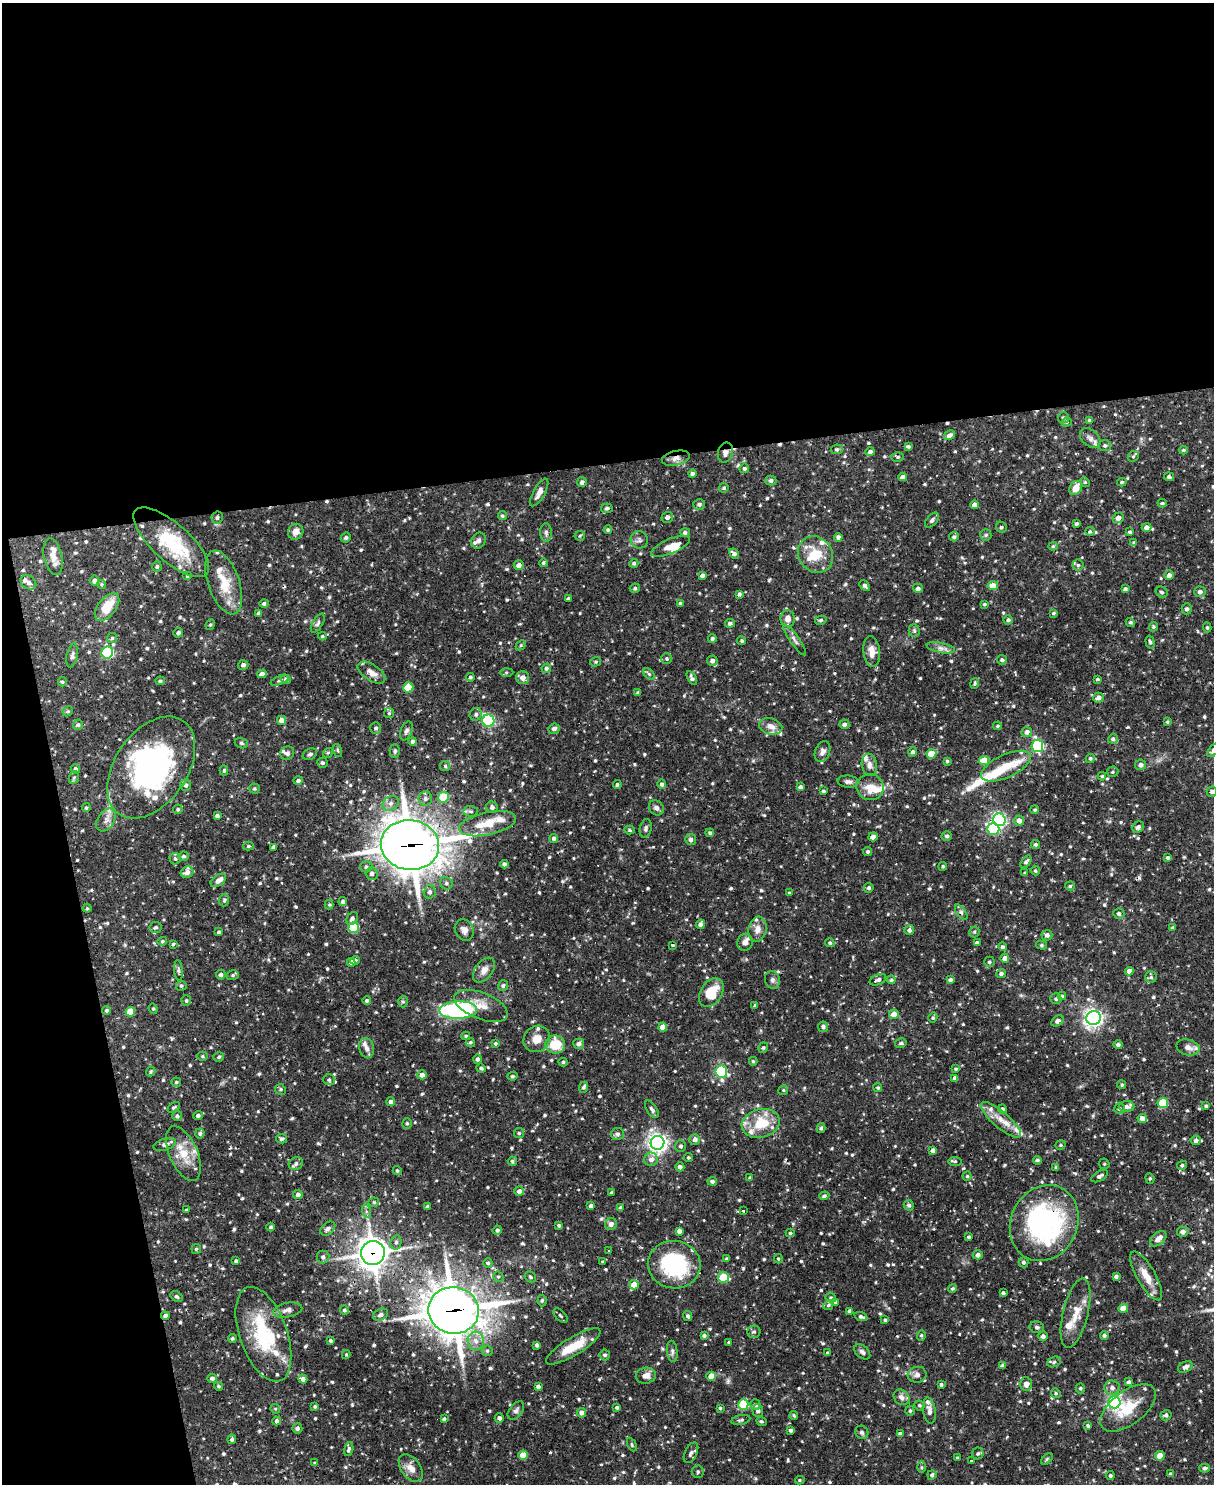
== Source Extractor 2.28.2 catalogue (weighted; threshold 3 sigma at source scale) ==
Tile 1 of 4 x 3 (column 1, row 1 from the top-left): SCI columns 1-1212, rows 3211-4692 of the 4846 x 4826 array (HDU 1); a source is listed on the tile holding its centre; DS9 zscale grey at full resolution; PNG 1216 x 1486 px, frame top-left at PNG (2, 3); each listed source drawn as its Kron ellipse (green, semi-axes under 4 px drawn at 4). Shown black and unused: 36% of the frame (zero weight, under 2 of 3 exposures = <1% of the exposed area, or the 3 px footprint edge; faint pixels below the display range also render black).
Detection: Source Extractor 2.28.2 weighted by HDU 2 'WHT'; one run over the whole footprint, this tile lists its part. Background 0.091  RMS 0.0031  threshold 0.0137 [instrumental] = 3 sigma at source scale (4.5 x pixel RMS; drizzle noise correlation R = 1.50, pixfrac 1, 0.05/0.05 arcsec/px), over >= 5 px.
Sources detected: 915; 4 inside a brighter object's white glare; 11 cosmic-ray / hot-pixel residue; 1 long thin detection or spike segment (spike, bleed or trail) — neither listed nor drawn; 41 inside a brighter listed object's ellipse — not listed separately; of the other 858, all 500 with FLUX_AUTO >= 0.421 (the completeness limit of this list) listed and drawn (358 fainter detections not listed), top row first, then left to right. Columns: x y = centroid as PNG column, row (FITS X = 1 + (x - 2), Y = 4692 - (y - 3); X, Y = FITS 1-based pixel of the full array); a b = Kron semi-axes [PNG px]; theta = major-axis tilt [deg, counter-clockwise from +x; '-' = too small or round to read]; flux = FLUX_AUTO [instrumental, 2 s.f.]
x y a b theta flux
1063 418 5 5 - 0.61
1090 420 4 4 - 0.61
1066 422 5 4 - 0.48
949 435 6 4 30 1.3
1090 438 11 8 -41 1.5
1105 445 6 5 - 0.65
908 446 4 4 - 0.55
837 449 6 5 - 0.64
1183 450 4 3 - 0.46
725 452 10 7 76 1.7
870 452 5 4 - 0.95
1133 456 6 5 - 0.47
897 457 6 5 - 0.45
676 458 14 7 12 1.9
744 468 5 4 - 0.68
692 474 4 4 - 0.79
903 477 4 4 - 1.6
1169 477 5 4 - 0.66
771 481 5 5 - 0.96
582 482 5 4 - 0.9
1085 482 5 4 - 0.43
1122 482 5 3 - 0.48
724 488 5 4 - 0.48
1076 488 7 6 - 3.7
539 492 15 6 61 2.2
1162 503 4 4 - 0.44
699 504 6 5 - 0.87
974 505 4 4 - 1.6
607 508 6 5 - 0.72
502 516 4 4 - 0.48
667 517 6 5 - 1.1
217 518 6 5 - 0.87
1118 518 5 5 - 1.6
932 520 9 5 49 0.81
1077 523 4 3 - 0.54
1001 527 6 5 - 0.57
1147 527 5 4 - 1.7
608 530 4 4 - 0.53
1090 531 5 4 - 0.45
296 532 8 7 - 2.2
685 532 5 4 - 0.81
1130 532 4 3 - 0.52
546 533 9 6 -90 0.93
986 535 6 5 - 0.57
580 536 5 5 - 0.45
346 537 5 4 - 0.56
838 537 4 4 - 1.2
954 537 5 4 - 0.63
639 540 9 8 - 1.1
478 541 8 6 60 0.99
171 542 48 18 -42 23
1134 542 4 4 - 0.42
670 546 21 7 22 3
1053 546 5 4 - 0.45
734 553 6 4 -41 1
815 555 19 17 -52 8.1
53 557 19 9 -77 2.9
543 563 4 3 - 0.47
634 563 4 4 - 0.57
519 565 5 4 - 1.5
1078 565 5 5 - 0.61
157 566 5 5 - 0.58
702 575 4 4 - 0.97
1169 575 5 4 - 1.3
187 576 5 4 - 0.47
94 581 5 4 - 1.1
28 582 8 6 -38 1.1
224 582 33 15 -70 8.7
101 584 4 4 - 0.52
865 586 6 4 -47 0.95
993 586 5 4 - 3.6
635 588 5 4 - 0.59
918 588 5 4 - 0.97
1125 589 4 3 - 0.77
1162 592 6 5 - 0.63
1200 592 6 5 - 0.96
739 594 4 4 - 0.61
568 599 4 3 - 0.69
264 603 4 4 - 0.77
680 603 4 3 - 0.47
984 604 4 3 - 0.46
107 607 16 9 51 7.1
1187 609 5 5 - 0.86
259 613 4 3 - 0.88
1054 613 4 3 - 0.47
788 619 8 7 - 2.2
821 620 6 4 14 0.59
1008 620 4 4 - 0.75
1130 622 5 4 - 0.57
318 623 10 5 60 0.83
730 623 5 4 - 0.94
210 624 5 4 - 0.45
1153 627 5 4 - 0.58
1207 627 5 4 - 0.45
914 631 6 5 - 0.61
178 633 5 4 - 0.93
322 636 4 3 - 0.43
112 638 5 5 - 0.53
712 638 4 4 - 0.65
794 640 18 4 -55 1.3
742 641 4 4 - 0.51
1150 642 6 4 -74 0.59
521 645 6 4 45 0.43
941 648 14 5 -11 1.5
872 651 16 8 -83 2.9
107 653 6 5 - 36
72 655 12 5 78 1
667 658 5 5 - 0.61
1002 660 5 4 - 0.67
712 661 5 5 - 1.3
596 662 5 4 - 0.43
243 665 5 5 - 0.99
546 668 5 4 - 0.69
506 672 7 4 1 0.51
371 673 16 8 -33 2.4
262 674 5 4 - 1.6
649 674 7 4 -44 0.58
470 677 4 4 - 0.6
522 678 6 6 - 2
692 678 7 4 -59 0.97
286 679 5 4 - 0.89
1097 679 3 3 - 0.48
280 680 10 4 22 0.67
160 681 5 4 - 0.53
62 682 4 4 - 0.51
975 683 5 4 - 0.47
408 687 5 5 - 10
638 693 4 4 - 0.81
1098 698 5 5 - 1.7
68 711 6 4 45 0.43
389 713 5 5 - 0.5
476 714 6 5 - 0.75
282 720 4 4 - 1.8
488 721 6 6 - 47
1167 722 4 4 - 0.46
844 724 5 5 - 0.93
78 725 5 4 - 0.51
771 726 12 8 -15 2.6
998 726 4 3 - 0.45
376 728 6 5 - 0.77
554 729 6 5 - 1.1
406 731 10 5 69 1
1027 732 5 5 - 1.3
1113 739 5 4 - 0.89
413 741 4 4 - 0.85
241 743 7 5 -17 0.57
1037 746 6 6 - 38
338 750 7 3 -71 0.44
1213 750 8 4 50 0.96
395 751 7 5 89 0.61
822 752 11 7 69 1.3
912 752 4 4 - 0.74
287 753 7 6 - 0.83
328 753 5 4 - 0.45
310 754 7 5 26 0.69
931 754 5 5 - 5.6
1090 758 4 4 - 0.61
984 760 5 4 - 5.3
947 761 4 4 - 0.49
323 763 5 5 - 0.64
869 765 11 7 -82 1.7
1141 765 5 5 - 1.2
445 766 5 5 - 0.51
1006 766 27 11 25 6.3
151 767 57 36 55 74
75 769 5 4 - 0.82
224 770 5 4 - 0.49
1113 772 6 5 - 0.55
1102 776 4 4 - 0.49
74 778 6 5 - 0.55
298 780 5 4 - 0.76
848 782 10 6 -4 1.1
662 784 5 4 - 0.89
186 785 6 5 - 1.1
617 785 4 4 - 0.57
800 787 4 4 - 0.94
870 787 13 13 - 4.4
254 789 5 5 - 0.52
823 791 4 3 - 0.6
1212 792 5 5 - 0.86
443 797 5 5 - 13
425 799 7 7 - 1
391 803 8 7 - 1.4
492 807 6 5 - 1
86 808 4 3 - 0.46
656 808 8 7 - 1.2
178 809 5 4 - 0.5
1035 810 4 4 - 0.45
471 811 7 5 -4 0.7
217 816 4 4 - 0.84
106 820 12 8 57 2.1
999 820 6 6 - 71
1019 821 5 5 - 1.9
488 824 29 11 12 7.8
1138 827 6 5 - 0.89
646 828 9 6 79 0.83
993 829 6 5 - 24
630 830 5 4 - 0.56
710 833 4 4 - 0.58
947 836 5 5 - 0.67
873 837 5 4 - 1.6
554 838 4 4 - 1
691 840 5 5 - 0.9
410 845 29 25 -7 770
1035 845 4 4 - 0.76
248 846 5 4 - 0.55
273 847 4 3 - 0.55
868 851 5 4 - 0.59
183 856 5 4 - 0.79
1168 857 4 3 - 0.67
175 859 6 5 - 0.74
1026 862 7 4 52 0.81
504 864 4 4 - 0.88
943 866 4 4 - 0.47
366 867 6 5 - 0.85
1035 871 5 4 - 0.57
187 872 6 5 - 1.8
372 873 6 6 - 1.1
1025 873 4 4 - 0.52
218 880 9 5 36 2.1
446 883 6 6 - 0.71
1070 886 5 4 - 0.49
869 888 5 4 - 0.74
430 892 7 6 - 0.94
790 893 3 3 - 0.53
224 900 6 5 - 0.51
343 901 4 4 - 1.1
329 905 5 4 - 0.46
87 908 4 4 - 0.45
961 912 9 4 -54 0.78
1119 914 5 5 - 0.8
352 919 7 5 54 0.96
700 924 5 4 - 0.97
155 927 6 5 - 0.6
354 928 5 5 - 16
1173 928 4 3 - 0.77
758 929 13 9 79 2.4
464 930 11 9 -63 1.7
909 930 5 5 - 0.92
219 932 3 3 - 0.56
974 932 5 5 - 0.44
1047 935 5 5 - 1.2
162 941 5 4 - 0.53
745 942 8 7 - 1.4
830 943 5 4 - 0.64
977 943 4 4 - 0.93
173 944 3 3 - 0.43
672 945 3 3 - 0.59
1041 945 5 4 - 0.5
1003 947 4 4 - 0.72
1005 959 4 4 - 2.2
355 960 4 4 - 0.92
351 962 4 4 - 1.5
989 962 5 5 - 0.67
178 970 10 4 -85 0.7
484 970 14 8 54 2.2
1129 971 4 4 - 1.9
1001 973 5 4 - 0.76
221 975 5 4 - 0.76
233 975 6 5 - 0.65
1151 977 6 5 - 0.56
772 980 9 7 -75 1.1
878 980 9 5 22 1.2
891 980 4 4 - 0.63
950 980 4 3 - 0.87
181 986 5 5 - 0.53
503 986 5 5 - 0.7
711 993 16 10 59 9.2
1062 996 4 4 - 0.43
1056 999 5 5 - 0.68
186 1001 5 5 - 0.53
367 1001 4 4 - 0.71
403 1002 6 4 -90 0.49
755 1005 4 3 - 0.7
481 1006 28 13 -22 5.2
153 1009 5 4 - 0.44
107 1010 4 4 - 0.51
458 1010 19 9 2 47
130 1012 5 5 - 7.5
894 1014 5 5 - 2.7
933 1017 5 4 - 0.48
1093 1018 7 7 - 120
1057 1021 7 4 34 0.92
663 1027 4 4 - 3.6
823 1027 5 5 - 1
466 1036 4 4 - 0.42
537 1039 14 12 43 3
470 1042 5 4 - 0.58
495 1043 4 4 - 0.56
901 1043 6 4 12 0.51
555 1044 10 9 - 8.8
579 1044 5 5 - 1.2
1118 1044 4 4 - 0.84
1188 1047 12 7 -14 2
366 1048 10 7 -75 1.5
763 1048 5 4 - 0.45
202 1056 5 4 - 0.44
219 1057 5 4 - 0.61
477 1059 5 4 - 0.88
753 1061 4 4 - 0.48
563 1062 4 3 - 0.51
481 1068 5 4 - 0.63
956 1069 4 4 - 0.56
151 1071 5 4 - 0.53
721 1072 6 5 - 32
422 1075 5 4 - 1.6
512 1076 5 4 - 0.56
955 1078 4 4 - 1.5
329 1080 6 5 - 0.61
176 1082 5 4 - 0.57
1122 1085 4 4 - 0.48
583 1087 5 4 - 0.69
878 1088 4 4 - 0.47
280 1089 5 5 - 0.55
783 1090 5 4 - 0.49
391 1102 4 4 - 1
1163 1103 5 5 - 12
1126 1106 8 5 -1 1.3
1206 1106 4 3 - 0.56
174 1107 7 4 31 0.55
652 1109 10 5 -56 0.88
1003 1109 4 4 - 0.78
1119 1109 5 5 - 0.76
177 1116 5 5 - 0.76
198 1116 5 4 - 0.79
1142 1118 4 4 - 1.9
1001 1120 25 8 -41 4.3
407 1123 5 5 - 0.5
761 1123 19 14 14 9.9
821 1128 5 3 - 0.59
200 1133 5 4 - 0.66
519 1133 5 5 - 0.46
617 1134 6 6 - 0.97
281 1139 5 4 - 0.69
695 1140 5 5 - 1.4
1196 1140 5 4 - 1
657 1143 7 7 - 150
165 1144 12 5 17 1.4
1061 1145 5 4 - 0.49
680 1146 6 5 - 0.74
933 1150 4 4 - 1.5
183 1154 29 14 -66 7.2
688 1158 4 4 - 0.43
651 1159 7 7 - 1.5
1037 1160 4 4 - 0.58
512 1161 5 4 - 0.57
955 1161 6 4 -6 0.51
296 1163 7 6 - 1.1
1104 1164 5 5 - 0.46
1182 1165 5 4 - 0.63
680 1167 4 4 - 1.2
1056 1167 3 3 - 0.5
397 1170 4 4 - 0.51
967 1176 4 4 - 0.44
1100 1176 9 5 29 0.96
750 1178 4 3 - 0.48
1150 1178 5 4 - 0.45
712 1181 5 4 - 0.86
519 1191 5 4 - 1.5
611 1193 3 3 - 0.44
298 1194 5 4 - 1.3
824 1196 5 4 - 0.67
374 1202 5 4 - 0.54
909 1205 5 5 - 0.83
591 1206 4 4 - 0.96
427 1207 3 3 - 0.67
621 1208 4 3 - 1.1
186 1210 3 3 - 0.43
366 1211 7 4 -72 0.65
743 1211 3 3 - 0.7
1044 1223 39 33 64 52
611 1224 6 5 - 1.4
559 1225 3 3 - 0.53
271 1227 4 4 - 0.6
328 1229 8 5 40 1
497 1230 5 4 - 0.79
679 1231 4 4 - 1.4
1183 1232 6 5 - 1.4
790 1233 4 4 - 0.45
969 1237 3 3 - 0.51
1158 1239 9 6 41 1.9
396 1242 7 5 76 0.79
196 1249 5 4 - 0.46
609 1251 3 3 - 0.88
373 1253 12 12 - 370
978 1255 5 4 - 1.3
323 1257 6 6 - 1.1
726 1259 3 3 - 0.55
778 1259 4 4 - 0.44
236 1261 4 3 - 0.53
603 1262 3 3 - 0.53
1024 1262 5 5 - 0.67
488 1263 4 4 - 0.69
674 1265 26 23 -8 29
1116 1276 4 4 - 0.73
1146 1276 27 9 -60 4.6
498 1277 5 5 - 0.5
530 1277 6 5 - 0.58
724 1277 5 5 - 13
634 1285 5 4 - 4.5
953 1288 4 4 - 0.63
1003 1293 4 4 - 0.81
177 1296 7 5 -35 0.59
831 1298 5 5 - 0.55
542 1300 6 4 87 0.56
835 1302 4 3 - 0.45
828 1305 5 4 - 0.5
1123 1308 4 4 - 4.4
288 1310 15 7 11 1.7
344 1310 4 4 - 0.56
454 1310 25 23 -9 670
849 1311 4 3 - 0.91
1076 1313 35 12 76 6.2
380 1315 8 5 25 0.89
165 1316 4 4 - 1.2
560 1316 9 5 -45 0.63
688 1316 5 4 - 0.7
861 1317 7 4 -19 0.84
885 1320 4 3 - 0.53
1037 1327 7 6 - 0.71
754 1332 6 6 - 0.69
263 1334 49 24 -70 24
704 1335 4 4 - 0.67
921 1335 5 4 - 0.45
1104 1335 4 4 - 0.65
1043 1336 4 4 - 1
232 1339 4 4 - 0.54
330 1340 4 3 - 0.55
476 1341 9 8 - 2.1
729 1342 3 3 - 0.43
537 1345 4 3 - 0.8
573 1346 31 9 31 8.1
487 1351 5 5 - 0.53
672 1351 11 5 -84 0.9
862 1352 9 6 -41 1.1
828 1353 3 3 - 0.54
346 1355 4 3 - 0.43
605 1355 5 5 - 0.68
1054 1362 7 5 22 0.61
1002 1366 4 4 - 1.2
1185 1367 8 5 28 1.1
917 1375 9 8 - 1.4
646 1376 10 8 12 2.1
711 1376 4 4 - 3.5
212 1378 4 4 - 1.1
303 1379 4 4 - 1.4
1129 1382 4 4 - 0.91
1026 1384 7 6 - 1.9
941 1385 3 3 - 0.67
218 1386 4 3 - 0.49
538 1386 4 3 - 0.87
1112 1387 8 7 - 1.3
1080 1388 5 4 - 0.53
1056 1393 5 4 - 0.47
901 1397 8 7 - 1.3
1114 1402 6 6 - 82
743 1404 5 5 - 15
755 1405 5 5 - 0.86
919 1405 5 4 - 0.49
315 1406 3 3 - 0.54
617 1407 3 3 - 0.66
720 1408 4 3 - 0.48
1128 1408 32 16 37 10
275 1409 5 4 - 0.44
516 1411 10 6 52 1.1
758 1411 6 5 - 1
910 1411 5 4 - 0.57
929 1411 13 6 -82 1.6
582 1413 5 4 - 1.5
794 1415 4 3 - 0.43
1166 1415 5 5 - 0.81
499 1418 4 4 - 0.94
444 1419 3 3 - 0.54
741 1420 9 4 11 0.67
277 1421 4 4 - 1.1
761 1421 5 4 - 0.55
1088 1426 4 3 - 0.54
297 1428 5 5 - 1
791 1430 4 3 - 0.83
862 1432 7 6 - 0.77
900 1433 4 3 - 0.71
232 1439 5 4 - 0.69
632 1445 7 4 -64 0.47
349 1449 7 4 75 0.87
691 1453 11 6 63 1
978 1453 6 6 - 0.72
523 1455 4 4 - 5.1
1160 1456 5 4 - 4.5
957 1458 4 3 - 0.49
1047 1459 7 4 45 0.48
971 1460 4 3 - 26
315 1463 3 3 - 0.5
921 1467 6 4 -89 0.45
411 1468 16 9 -54 3
1204 1468 5 4 - 0.82
698 1472 6 6 - 0.66
1171 1474 4 4 - 0.58
932 1475 5 4 - 0.74
1110 1476 4 4 - 0.6
800 1480 5 4 - 0.47
Overlapping masked pixels (flux is a lower limit): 8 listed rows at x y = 725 452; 676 458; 151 767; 410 845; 1044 1223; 373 1253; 454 1310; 165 1316
Isophote crosses this tile's border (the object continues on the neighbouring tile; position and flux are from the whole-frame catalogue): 1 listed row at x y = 1213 750